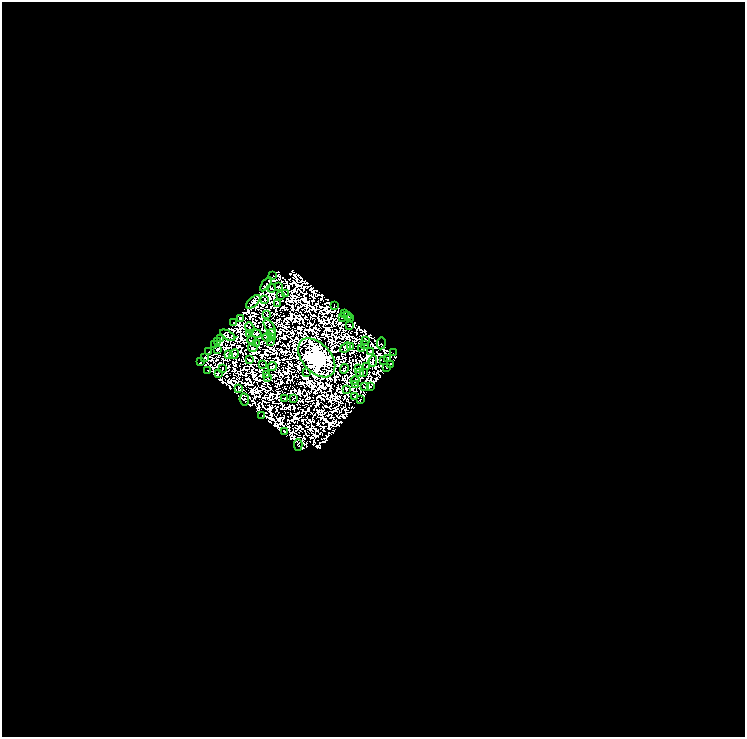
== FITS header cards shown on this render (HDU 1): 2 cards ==
NAXIS1  =                  743
NAXIS2  =                  735

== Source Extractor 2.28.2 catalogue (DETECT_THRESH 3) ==
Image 743 x 735 px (HDU 1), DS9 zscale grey, 1 PNG px = 1 image px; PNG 747 x 739 px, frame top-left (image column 1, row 735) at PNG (2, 2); each listed source drawn as its Kron ellipse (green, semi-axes under 4 px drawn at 4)
Background 0.0737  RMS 3.4e-06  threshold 1.02e-05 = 3 sigma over >= 5 px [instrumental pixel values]
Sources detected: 190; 109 with non-positive FLUX_AUTO (blend fragments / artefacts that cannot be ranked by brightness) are neither listed nor drawn; the other 81 listed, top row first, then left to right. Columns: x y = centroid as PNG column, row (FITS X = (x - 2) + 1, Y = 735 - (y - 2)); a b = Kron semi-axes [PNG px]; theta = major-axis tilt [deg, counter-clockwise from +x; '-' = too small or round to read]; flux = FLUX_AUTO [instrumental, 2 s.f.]
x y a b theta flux
273 276 2 2 - 0.16
266 284 8 3 54 0.032
279 287 2 2 - 0.59
271 288 4 2 - 0.42
285 294 4 2 - 0.41
281 295 2 2 - 0.11
265 300 3 2 - 0.53
253 302 9 4 43 1.4
278 303 3 2 - 0.1
334 306 2 2 - 0.29
344 313 3 2 - 0.86
267 315 3 2 - 0.6
347 316 4 3 - 0.6
342 317 3 2 - 0.92
350 318 3 2 - 1.4
240 319 3 2 - 0.3
233 322 3 2 - 0.21
350 325 3 2 - 0.0052
270 327 9 2 -54 0.2
250 328 5 2 - 0.48
250 333 3 2 - 0.1
256 333 6 3 -11 0.75
271 334 5 3 - 0.56
228 335 8 3 -29 1.2
267 337 5 3 - 0.015
221 338 4 3 - 0.81
273 338 4 3 - 0.8
252 340 4 2 - 0.71
366 340 3 3 - 1.6
217 342 2 2 - 0.14
270 342 2 2 - 0.71
381 343 6 2 82 0.25
215 344 3 2 - 0.24
257 344 2 2 - 0.11
365 344 3 2 - 0.15
351 346 3 2 - 0.068
253 348 5 3 - 0.0088
346 348 6 4 37 0.57
362 348 3 2 - 0.68
217 349 3 3 - 1.2
209 351 3 2 - 0.93
370 352 4 3 - 0.35
393 353 2 2 - 0.26
234 354 5 3 - 0.19
229 355 3 2 - 0.054
205 357 3 3 - 2
317 358 23 14 -48 1400
388 358 2 2 - 0.4
249 360 3 2 - 0.56
373 361 5 2 - 0.14
384 361 2 2 - 0.17
200 362 3 2 - 0.075
263 364 3 2 - 0.14
390 364 4 2 - 0.025
367 366 2 2 - 0.26
272 367 5 3 - 0.36
386 368 3 2 - 1
222 369 3 2 - 0.076
344 369 5 2 - 0.16
359 369 4 2 - 0.54
208 370 3 2 - 0.97
307 372 3 2 - 0.21
363 372 3 2 - 0.19
218 373 3 2 - 0.35
360 373 4 3 - 0.048
267 374 4 2 - 0.36
268 378 2 2 - 0.37
355 380 4 3 - 0.071
356 384 4 2 - 0.19
370 386 4 2 - 0.23
365 387 4 2 - 0.084
238 388 3 2 - 1
346 389 3 2 - 0.17
354 396 3 2 - 0.41
285 398 3 2 - 0.017
294 398 3 2 - 0.31
244 399 6 4 -82 0.093
361 400 4 2 - 1
262 416 2 2 - 0.42
285 432 3 2 - 0.83
298 445 6 3 89 0.43
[109 non-positive-flux detections neither listed nor drawn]